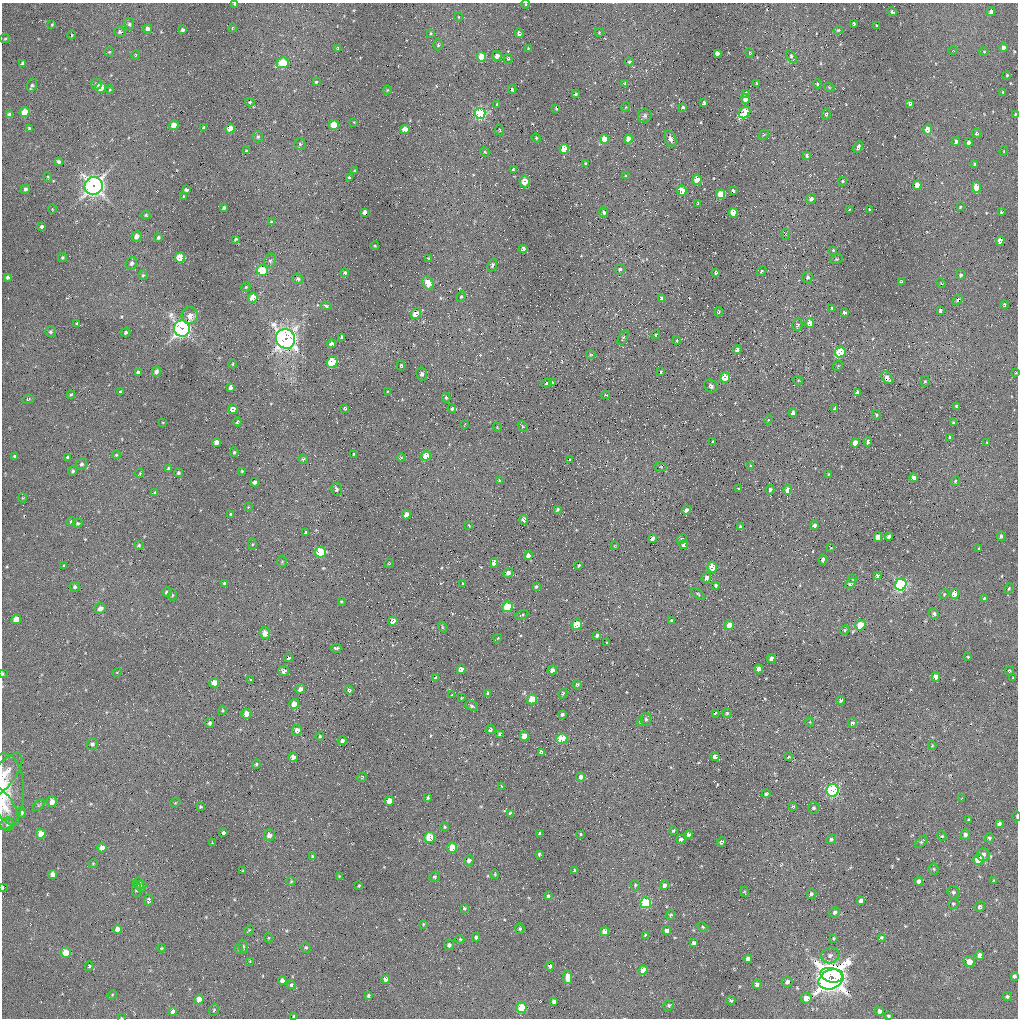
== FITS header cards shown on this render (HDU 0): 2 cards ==
NAXIS1  =                 1016 / length of data axis 1
NAXIS2  =                 1016 / length of data axis 2

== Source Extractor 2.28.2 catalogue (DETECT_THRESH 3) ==
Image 1016 x 1016 px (HDU 0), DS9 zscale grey, 1 PNG px = 1 image px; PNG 1020 x 1020 px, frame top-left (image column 1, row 1016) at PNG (2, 3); each listed source drawn as its Kron ellipse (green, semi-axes under 4 px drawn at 4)
Background 37.1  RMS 4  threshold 12.1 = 3 sigma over >= 5 px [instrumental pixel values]
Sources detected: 506; of the 506, the 500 brightest by FLUX_AUTO listed and drawn (6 fainter detections omitted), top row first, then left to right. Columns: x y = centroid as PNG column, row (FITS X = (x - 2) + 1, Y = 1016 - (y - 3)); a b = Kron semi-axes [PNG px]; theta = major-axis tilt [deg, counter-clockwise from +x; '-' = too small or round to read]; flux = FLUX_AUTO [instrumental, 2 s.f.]
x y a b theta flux
235 4 4 3 - 540
526 4 4 3 - 220
892 12 5 3 - 530
991 12 4 4 - 1200
458 17 4 3 - 200
129 24 6 5 - 520
854 24 4 3 - 420
52 25 3 3 - 260
877 26 3 3 - 270
232 28 4 3 - 210
147 29 4 4 - 1200
182 30 3 3 - 590
838 30 4 4 - 250
120 32 5 5 - 540
599 32 4 4 - 250
431 33 3 3 - 290
519 33 5 4 - 680
72 35 4 3 - 180
5 39 5 4 - 320
438 45 5 4 - 420
338 48 3 3 - 300
528 48 2 2 - 190
1003 48 4 4 - 1200
953 51 5 3 - 200
109 52 5 4 - 270
984 52 5 3 - 220
717 53 4 4 - 1400
750 53 5 3 - 240
135 55 5 3 - 200
497 56 5 4 - 1600
791 56 7 4 -57 580
481 57 5 4 - 6700
508 59 5 4 - 370
629 62 4 3 - 320
23 63 4 3 - 640
283 63 6 5 - 12000
1007 75 3 3 - 300
316 82 3 3 - 340
625 83 4 4 - 320
757 83 3 2 - 310
96 84 5 5 - 910
817 84 4 3 - 310
32 85 6 5 - 560
829 87 5 3 - 220
101 88 5 5 - 3000
512 89 5 3 - 350
110 90 4 3 - 220
387 90 4 3 - 200
1003 92 3 3 - 300
745 93 4 3 - 300
576 94 4 3 - 400
746 99 4 4 - 2600
250 102 5 4 - 340
704 103 3 3 - 430
910 103 4 4 - 550
497 105 3 2 - 320
626 107 5 3 - 220
683 107 3 3 - 510
556 108 3 2 - 240
25 112 5 4 - 5900
745 112 6 5 - 12000
480 113 5 5 - 38000
826 114 5 4 - 390
1015 114 3 2 - 230
9 115 4 4 - 890
645 116 7 6 - 680
354 122 4 3 - 180
174 125 5 4 - 3700
334 125 5 5 - 6500
29 128 3 3 - 340
203 128 4 3 - 330
230 128 5 4 - 4300
405 129 4 4 - 2800
928 129 5 4 - 3800
499 130 5 3 - 240
976 133 4 4 - 460
764 135 6 3 44 290
258 137 5 5 - 500
536 138 5 4 - 300
604 139 5 4 - 4300
628 139 4 4 - 2300
670 139 9 5 -70 970
956 141 5 4 - 890
969 143 4 3 - 920
300 144 5 5 - 450
858 147 6 3 66 790
564 149 5 4 - 6800
247 151 4 3 - 410
1004 151 5 3 - 220
485 152 5 3 - 260
807 156 4 3 - 590
58 162 4 3 - 750
586 164 4 3 - 540
975 164 3 3 - 480
513 170 4 3 - 460
354 171 3 3 - 350
625 176 3 3 - 260
48 177 5 3 - 210
349 178 3 2 - 360
697 180 5 4 - 6400
843 181 4 3 - 350
525 182 6 5 - 3300
917 185 5 4 - 3700
94 186 9 8 - 120000
976 187 6 4 -87 3800
25 189 5 4 - 570
186 190 4 3 - 680
682 191 5 4 - 6200
733 191 4 3 - 670
721 194 4 4 - 6800
184 196 4 3 - 260
811 199 5 4 - 1100
698 203 3 2 - 300
960 207 4 3 - 310
224 208 3 3 - 480
52 209 5 3 - 200
849 209 3 2 - 240
869 209 3 2 - 210
365 212 4 4 - 1300
604 212 5 4 - 610
1001 212 4 3 - 310
733 213 5 4 - 5600
146 215 4 4 - 300
271 222 4 2 - 260
41 227 4 3 - 490
786 234 5 3 - 280
136 236 5 5 - 1500
158 237 4 4 - 490
235 239 4 2 - 360
1000 241 5 4 - 2400
375 246 4 3 - 220
523 249 4 3 - 990
833 250 3 2 - 240
62 257 4 4 - 410
180 257 5 5 - 6500
428 258 3 2 - 170
837 259 6 4 25 390
270 261 7 6 - 680
131 263 6 5 - 810
492 265 7 4 73 500
620 269 5 5 - 560
262 271 5 5 - 12000
761 271 5 4 - 370
345 273 4 4 - 400
716 273 3 3 - 490
143 275 5 4 - 380
961 275 4 4 - 500
8 277 4 3 - 640
807 277 6 5 - 600
298 279 5 5 - 630
901 282 3 3 - 350
428 283 7 5 -57 3400
941 283 5 4 - 290
246 287 5 4 - 280
461 297 5 3 - 310
253 298 5 4 - 3900
661 298 4 4 - 660
957 300 6 4 47 520
1004 305 4 3 - 390
326 306 5 4 - 450
832 308 3 2 - 190
940 311 4 3 - 650
719 312 4 3 - 320
844 313 4 3 - 940
416 314 5 5 - 3900
190 316 8 8 - 2400
77 323 3 3 - 350
810 323 5 4 - 2800
797 325 6 5 - 500
182 328 8 8 - 110000
50 332 5 5 - 430
126 332 5 4 - 500
656 335 4 2 - 250
342 337 4 3 - 480
623 338 8 4 62 400
285 339 10 9 - 140000
677 341 4 3 - 330
331 344 4 3 - 1200
737 350 4 3 - 820
840 352 5 5 - 17000
591 355 4 4 - 310
332 362 5 5 - 18000
233 364 4 3 - 220
401 365 5 4 - 350
838 366 5 4 - 370
138 372 4 3 - 530
156 372 5 3 - 710
661 372 3 2 - 300
1016 373 3 3 - 240
422 374 6 5 - 760
725 377 5 5 - 4200
887 378 7 5 -51 2000
798 380 4 4 - 270
925 381 5 5 - 430
547 383 5 4 - 410
552 383 4 4 - 2000
711 386 7 6 - 720
231 387 4 4 - 1000
120 391 3 3 - 770
388 392 4 3 - 290
857 392 4 4 - 840
71 395 4 3 - 360
606 395 4 3 - 320
446 398 5 4 - 410
28 399 6 4 6 350
956 406 3 3 - 320
345 408 4 3 - 750
452 408 4 3 - 440
835 408 4 3 - 400
233 409 5 4 - 1700
793 413 4 4 - 890
876 415 5 4 - 380
768 420 4 3 - 260
163 422 3 2 - 190
237 422 4 3 - 330
953 423 3 3 - 380
465 424 4 2 - 200
523 426 6 3 -45 290
497 427 4 3 - 210
950 437 3 3 - 500
216 442 4 4 - 1200
713 442 3 3 - 380
868 442 5 3 - 890
987 442 4 3 - 210
855 443 5 4 - 2400
234 452 5 4 - 420
354 454 3 2 - 230
116 455 4 4 - 270
15 456 3 3 - 350
426 456 5 4 - 3500
67 457 4 3 - 780
401 457 4 3 - 270
303 459 5 4 - 460
570 460 3 2 - 190
81 464 6 5 - 600
750 466 4 3 - 210
661 467 6 4 -10 300
168 469 4 4 - 470
73 471 4 4 - 400
242 471 4 3 - 290
140 473 4 3 - 200
178 473 4 4 - 490
829 474 4 4 - 270
914 478 4 4 - 1600
499 481 4 3 - 430
955 481 5 4 - 350
255 482 4 3 - 600
336 489 6 5 - 540
739 489 4 3 - 360
770 490 5 4 - 600
788 490 5 4 - 2900
155 493 4 3 - 1400
23 498 4 4 - 260
248 507 3 2 - 180
557 509 4 3 - 410
686 510 4 3 - 1000
231 515 4 3 - 1600
406 515 5 4 - 1800
524 520 5 4 - 1300
71 521 4 3 - 430
77 523 5 4 - 410
469 525 4 2 - 200
814 525 4 4 - 870
741 527 4 4 - 750
306 532 3 2 - 320
889 536 4 3 - 720
1001 536 5 3 - 530
878 537 5 4 - 3200
652 538 4 3 - 1400
681 539 5 3 - 310
252 544 5 3 - 280
139 545 4 4 - 450
684 545 4 4 - 1100
614 546 3 2 - 190
831 548 2 2 - 170
979 549 3 2 - 280
320 552 5 5 - 12000
528 556 4 4 - 2000
823 560 5 4 - 660
282 561 5 5 - 350
389 563 5 3 - 200
494 563 5 4 - 1500
64 566 3 2 - 240
579 566 3 2 - 280
712 567 5 5 - 5900
508 573 5 4 - 1100
877 575 3 3 - 550
706 578 5 4 - 940
853 579 4 3 - 320
224 583 4 4 - 320
850 583 6 4 47 1500
462 584 3 3 - 510
901 584 6 5 - 47000
716 585 3 3 - 430
536 586 3 3 - 300
75 587 5 5 - 560
1009 588 6 4 62 340
167 592 5 4 - 750
698 594 8 4 -38 440
944 594 5 4 - 320
955 594 5 4 - 3500
172 595 6 4 90 330
984 598 4 3 - 360
341 601 3 2 - 270
507 607 5 5 - 16000
100 608 6 5 - 1300
934 613 5 4 - 630
522 615 7 2 22 290
16 619 5 4 - 3100
672 620 3 3 - 360
393 621 5 4 - 1500
577 625 5 5 - 6500
729 625 5 4 - 2600
860 625 5 4 - 7900
442 627 5 3 - 310
845 630 5 4 - 350
265 633 6 5 - 2000
597 635 3 3 - 520
498 638 4 3 - 200
607 643 3 2 - 290
336 648 5 3 - 610
968 657 3 2 - 240
289 658 4 3 - 370
771 659 4 4 - 1100
461 669 4 4 - 1700
759 669 4 4 - 1500
552 670 5 4 - 1000
284 671 5 5 - 1100
1009 671 4 4 - 380
117 672 5 3 - 190
3 674 3 2 - 360
936 677 4 4 - 2600
435 678 4 3 - 450
1013 678 3 2 - 250
251 680 4 3 - 270
214 683 5 4 - 2400
577 684 4 4 - 390
300 689 5 4 - 1200
349 690 5 4 - 450
488 693 3 3 - 290
563 693 5 4 - 400
452 695 3 3 - 280
462 698 3 2 - 230
532 699 5 4 - 6200
841 700 4 3 - 700
294 704 5 4 - 2200
472 706 6 4 -22 570
222 710 5 3 - 280
715 713 3 2 - 190
727 713 5 5 - 370
246 714 5 5 - 2300
562 714 4 3 - 550
646 719 6 5 - 600
640 722 4 3 - 330
810 722 4 3 - 220
210 723 5 4 - 560
852 723 5 4 - 600
297 730 5 5 - 1200
490 730 5 4 - 760
499 734 4 3 - 430
320 736 4 3 - 320
524 736 5 4 - 2400
562 739 5 5 - 13000
342 741 4 4 - 710
92 744 5 5 - 620
932 745 4 3 - 250
541 752 4 4 - 630
293 757 5 4 - 1200
715 757 5 4 - 1100
788 757 4 2 - 340
256 764 4 4 - 350
4 775 27 11 52 3400
362 777 5 3 - 240
581 777 5 4 - 810
501 786 3 2 - 210
832 790 6 6 - 44000
3 791 38 21 89 8600
766 794 4 4 - 440
428 798 3 3 - 360
962 799 4 4 - 260
390 801 5 4 - 2800
52 802 5 5 - 1700
175 803 5 3 - 210
3 805 24 9 -55 3300
39 805 7 3 44 390
793 806 4 3 - 400
200 807 3 3 - 330
813 808 6 5 - 580
21 812 5 5 - 920
510 813 4 4 - 370
1017 816 5 2 - 320
968 819 4 4 - 300
999 823 4 3 - 730
7 824 7 6 - 730
445 827 5 4 - 340
673 831 3 3 - 330
223 833 4 4 - 1300
41 834 5 4 - 3700
540 834 4 4 - 800
580 834 3 3 - 240
269 835 6 5 - 1300
689 835 4 4 - 1500
965 835 5 5 - 820
942 836 5 4 - 330
429 837 5 5 - 8500
989 838 4 4 - 520
681 839 5 4 - 820
831 839 5 4 - 480
721 842 4 4 - 580
921 842 7 4 47 440
212 843 3 3 - 210
452 847 5 5 - 5600
102 848 4 4 - 2700
539 854 3 3 - 340
983 854 7 6 - 1200
312 857 4 3 - 270
978 859 5 5 - 7700
469 860 5 4 - 940
93 863 5 3 - 210
934 869 5 5 - 390
574 870 3 3 - 370
243 871 3 2 - 230
53 874 4 4 - 1700
495 874 5 3 - 250
339 877 3 2 - 280
434 877 5 5 - 520
994 880 4 4 - 250
291 881 5 4 - 290
919 881 4 4 - 1100
139 883 6 5 - 1000
635 885 5 4 - 350
664 885 5 4 - 960
142 886 5 4 - 740
359 886 3 2 - 250
2 887 3 2 - 430
137 889 8 4 82 660
745 892 5 3 - 240
953 892 6 6 - 620
811 894 5 5 - 620
548 896 4 3 - 610
149 900 6 4 81 870
861 901 4 4 - 830
646 903 5 5 - 22000
953 904 5 5 - 420
980 907 5 5 - 630
464 908 4 3 - 310
834 912 5 5 - 550
670 915 5 4 - 350
423 924 4 3 - 250
703 927 6 4 -25 370
117 929 5 4 - 2100
520 929 5 4 - 450
249 930 5 3 - 280
667 931 4 4 - 1400
605 932 5 4 - 2300
646 935 4 4 - 440
476 937 4 4 - 680
881 937 4 3 - 360
269 938 5 3 - 230
834 938 4 3 - 300
460 939 4 4 - 310
694 943 4 4 - 750
449 945 5 5 - 800
243 946 7 4 -74 440
306 947 5 5 - 450
161 948 4 4 - 250
239 949 5 4 - 290
66 953 5 5 - 7100
830 955 9 7 14 1200
980 955 4 4 - 1600
748 959 4 4 - 1300
250 961 4 3 - 200
969 962 6 5 - 3000
89 966 4 4 - 380
550 966 4 4 - 1400
643 970 5 4 - 3100
831 975 11 7 -14 200000
1014 976 4 3 - 550
568 977 7 4 -87 3800
385 979 4 4 - 1300
831 979 13 9 23 220000
282 980 4 4 - 1400
787 982 5 5 - 870
757 984 5 4 - 850
291 985 4 4 - 500
112 995 5 4 - 270
368 996 4 3 - 570
1007 997 5 4 - 490
806 998 5 5 - 2300
199 999 5 4 - 4300
731 1000 4 3 - 430
554 1001 4 4 - 830
669 1005 5 5 - 420
521 1008 5 5 - 13000
214 1010 6 4 67 450
879 1011 4 4 - 1100
173 1012 4 4 - 1300
294 1016 3 3 - 420
888 1016 3 3 - 320
121 1018 3 2 - 210
At the frame edge (FLAGS 8, measured only in part): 11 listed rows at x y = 235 4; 526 4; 1016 373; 3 674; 4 775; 3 791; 3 805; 1017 816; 2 887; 294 1016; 121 1018
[6 fainter detections neither listed nor drawn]

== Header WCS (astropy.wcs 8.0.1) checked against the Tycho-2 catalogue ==
Header WCS as astropy/WCSLIB reads it (applying the file's SIP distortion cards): RA---SIN-SIP/DEC--SIN-SIP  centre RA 08:54:42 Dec -06:32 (133.67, -6.54 deg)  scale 2.78 x 2.74 arcsec/px (non-square pixels)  FOV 47.0' x 46.4'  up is -163 deg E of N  parity normal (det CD < 0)
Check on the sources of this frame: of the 60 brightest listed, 24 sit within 3.5 arcsec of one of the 65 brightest Tycho-2 stars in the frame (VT <= 12.95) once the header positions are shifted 0.43 arcsec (0.30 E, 0.31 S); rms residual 1.16 arcsec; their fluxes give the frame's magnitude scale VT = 21.14 - 2.5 log10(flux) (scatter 0.48 mag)
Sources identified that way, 28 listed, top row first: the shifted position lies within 3.5 arcsec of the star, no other Tycho-2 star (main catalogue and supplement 1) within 7.0 arcsec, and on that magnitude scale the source's flux lands within +1.5 / -3 mag of the star's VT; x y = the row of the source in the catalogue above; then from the Tycho-2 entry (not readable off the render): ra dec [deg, ICRS J2000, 3 dp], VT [Tycho-2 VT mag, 2 dp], TYC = Tycho-2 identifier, HIP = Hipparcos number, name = IAU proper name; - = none
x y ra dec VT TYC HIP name
481 57 133.548 -6.859 11.44 4877-395-1 - -
745 112 133.756 -6.879 10.95 4877-367-1 - -
480 113 133.560 -6.818 10.52 4877-487-1 - -
405 129 133.508 -6.789 12.95 4877-425-1 - -
917 185 133.901 -6.866 12.52 4877-985-1 - -
976 187 133.945 -6.879 11.84 4877-1248-1 - -
682 191 133.728 -6.808 11.02 4877-353-1 - -
721 194 133.757 -6.815 11.44 4877-379-1 - -
262 271 133.436 -6.653 10.30 4877-365-1 - -
416 314 133.560 -6.658 11.64 4877-427-1 - -
182 328 133.390 -6.593 8.97 4877-485-1 - -
285 339 133.469 -6.609 8.87 4877-307-1 43677 -
332 362 133.509 -6.603 11.23 4877-443-1 - -
855 443 133.914 -6.665 11.70 4877-1227-1 - -
426 456 133.600 -6.557 12.56 4877-439-1 - -
914 478 133.966 -6.653 12.66 4877-1316-1 - -
788 490 133.876 -6.615 11.91 4877-1319-1 - -
528 556 133.699 -6.508 12.45 4877-610-1 - -
955 594 134.023 -6.579 11.51 4877-1080-1 - -
507 607 133.695 -6.466 10.27 4877-524-1 - -
577 625 133.750 -6.469 11.39 4877-566-1 - -
524 736 133.737 -6.376 12.45 4877-412-1 - -
562 739 133.766 -6.382 10.95 4877-530-1 - -
452 847 133.709 -6.278 11.50 4877-559-1 - -
102 848 133.450 -6.197 12.28 4877-668-1 - -
969 962 134.117 -6.315 12.44 4877-832-1 - -
282 980 133.613 -6.142 12.50 4877-260-1 - -
521 1008 133.796 -6.178 11.72 4877-1029-1 - -